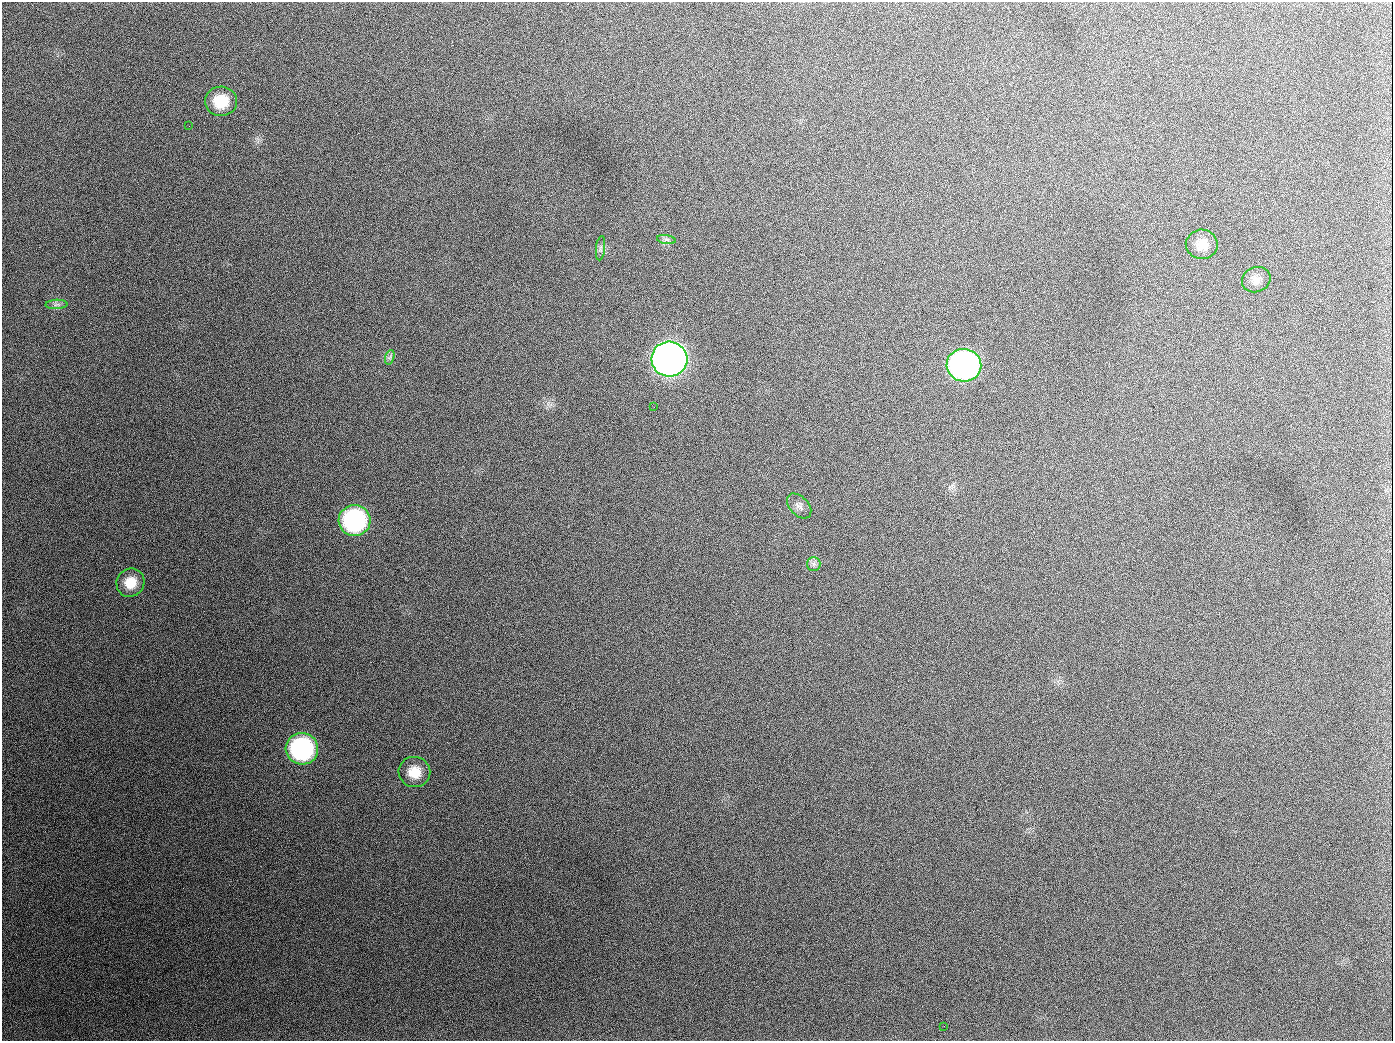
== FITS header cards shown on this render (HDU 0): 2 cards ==
NAXIS1  =                 1391
NAXIS2  =                 1039

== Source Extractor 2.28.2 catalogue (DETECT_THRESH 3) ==
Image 1391 x 1039 px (HDU 0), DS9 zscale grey, 1 PNG px = 1 image px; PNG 1395 x 1043 px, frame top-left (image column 1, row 1039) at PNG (2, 2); each listed source drawn as its Kron ellipse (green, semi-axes under 4 px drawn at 4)
Background 1960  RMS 80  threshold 241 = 3 sigma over >= 5 px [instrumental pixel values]
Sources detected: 18; all 18 listed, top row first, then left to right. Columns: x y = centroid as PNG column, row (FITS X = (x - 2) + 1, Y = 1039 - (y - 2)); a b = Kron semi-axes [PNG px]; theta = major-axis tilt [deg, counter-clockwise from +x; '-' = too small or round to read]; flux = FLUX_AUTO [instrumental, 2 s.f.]
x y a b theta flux
221 101 16 15 - 1.6e+05
189 126 2 2 - 1.3e+04
666 240 9 4 -9 1.5e+04
1202 244 16 14 -3 7.0e+04
601 248 12 4 84 1.7e+04
1256 280 14 12 22 4.5e+04
56 304 11 5 3 1.8e+04
390 357 7 4 71 1.3e+04
669 359 18 17 - 4.5e+06
964 365 17 16 - 1.9e+06
654 407 2 2 - 5.9e+03
799 506 14 9 -47 3.1e+04
355 520 16 15 - 8.1e+05
814 564 7 6 - 1.8e+04
130 583 14 13 - 9.5e+04
302 749 16 15 - 8.3e+05
414 772 16 15 - 1.0e+05
944 1026 2 2 - 9.9e+03